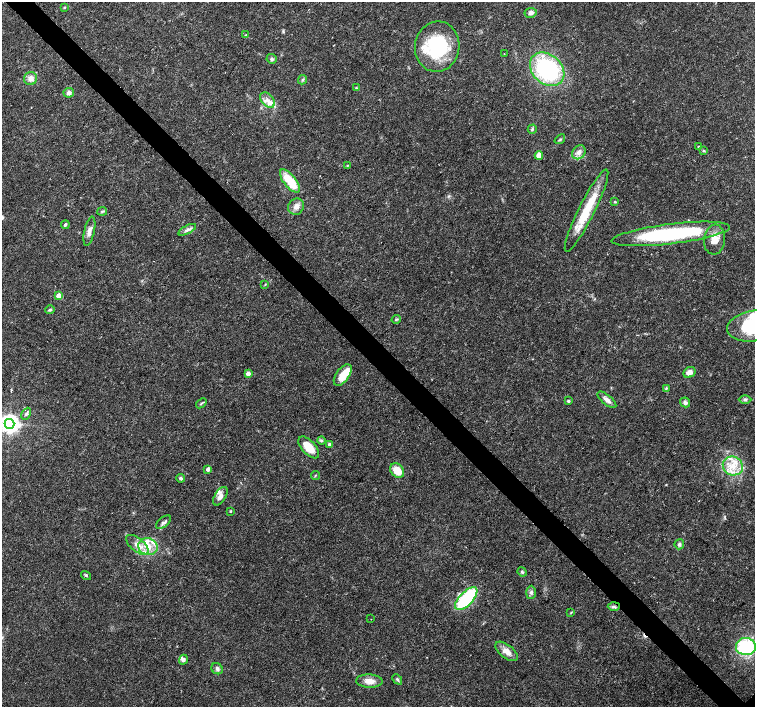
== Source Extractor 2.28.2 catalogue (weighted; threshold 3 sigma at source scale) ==
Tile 11 of 4 x 4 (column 3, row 3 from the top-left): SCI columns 3011-4516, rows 1563-2971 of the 6027 x 6007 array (HDU 1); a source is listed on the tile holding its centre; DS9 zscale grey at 2 x 2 block average (1 PNG px = mean of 2 x 2 image px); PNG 757 x 709 px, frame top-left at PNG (2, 2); each listed source drawn as its Kron ellipse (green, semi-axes under 4 px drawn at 4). Shown black and unused: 4% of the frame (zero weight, under 3 of 4 exposures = <1% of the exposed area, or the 3 px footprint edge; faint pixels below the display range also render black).
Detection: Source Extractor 2.28.2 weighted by HDU 2 'WHT'; one run over the whole footprint, this tile lists its part. Background 0.0132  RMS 0.002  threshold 0.00896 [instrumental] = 3 sigma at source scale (4.5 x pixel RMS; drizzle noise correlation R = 1.50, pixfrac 1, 0.0396/0.0396 arcsec/px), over >= 5 px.
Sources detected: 83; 1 cosmic-ray / hot-pixel residue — neither listed nor drawn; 10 inside a brighter listed object's ellipse — not listed separately; the other 72 listed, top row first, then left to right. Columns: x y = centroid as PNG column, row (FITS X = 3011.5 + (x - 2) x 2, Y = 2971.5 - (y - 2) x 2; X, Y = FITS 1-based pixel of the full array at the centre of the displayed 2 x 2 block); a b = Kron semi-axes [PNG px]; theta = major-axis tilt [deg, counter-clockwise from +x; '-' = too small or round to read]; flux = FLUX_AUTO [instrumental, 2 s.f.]
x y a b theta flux
64 7 3 2 - 0.4
531 13 6 5 - 1.7
246 35 3 2 - 0.43
437 47 25 22 82 36
504 54 2 2 - 0.17
272 59 5 4 - 1
547 69 19 14 -42 55
31 78 6 6 - 3
303 80 5 3 - 0.65
356 88 4 3 - 0.55
69 93 5 5 - 1.8
267 100 9 5 -47 2.9
532 129 5 3 - 0.69
560 139 6 3 38 0.67
698 146 3 2 - 0.33
704 150 4 2 - 0.46
579 152 7 6 - 2.5
539 156 4 4 - 5.1
347 165 3 2 - 0.34
290 181 14 6 -51 14
615 202 3 3 - 0.4
296 207 8 7 - 2.6
587 210 46 8 63 19
102 211 5 3 - 0.59
65 225 4 3 - 0.81
187 230 10 3 28 1.5
89 231 15 5 78 2.8
671 234 59 10 7 58
714 240 15 10 83 5.3
265 285 3 2 - 0.3
59 296 3 3 - 10
50 310 5 3 - 0.74
396 319 4 3 - 0.61
753 326 26 15 9 37
689 372 6 5 - 2.8
248 373 3 3 - 3.8
343 375 12 6 54 7.3
666 388 4 3 - 0.55
745 399 6 4 0 1
607 400 11 5 -40 2.4
568 401 2 2 - 1.1
685 402 5 4 - 1.4
201 403 6 2 39 0.61
26 414 6 3 62 0.95
10 424 5 5 - 270
322 440 4 4 - 0.73
330 444 4 4 - 1.2
309 447 13 6 -47 8.6
733 466 10 9 - 7.2
208 469 3 2 - 2.9
397 470 8 6 -48 7.6
315 475 4 3 - 0.48
180 478 4 4 - 0.9
220 496 10 5 59 2.5
230 511 3 3 - 0.47
163 522 9 5 40 1.4
679 544 5 4 - 1.2
137 545 13 6 -39 4.7
148 547 10 8 -18 5.9
522 572 5 4 - 0.67
86 575 5 3 - 0.68
531 592 6 5 - 1.4
466 599 14 6 46 37
614 606 6 4 2 1.1
571 613 3 2 - 0.35
371 619 2 2 - 0.27
746 647 10 8 -3 36
507 651 13 6 -38 4.2
183 660 5 4 - 1.3
217 669 6 5 - 1.3
397 679 6 3 -46 0.8
369 681 13 6 -2 4.1
Overlapping masked pixels (flux is a lower limit): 1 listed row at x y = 614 606
Isophote crosses this tile's border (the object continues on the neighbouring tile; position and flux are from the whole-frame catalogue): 2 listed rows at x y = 753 326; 10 424
Diffuse or blended objects may show on this block-average render without a row.